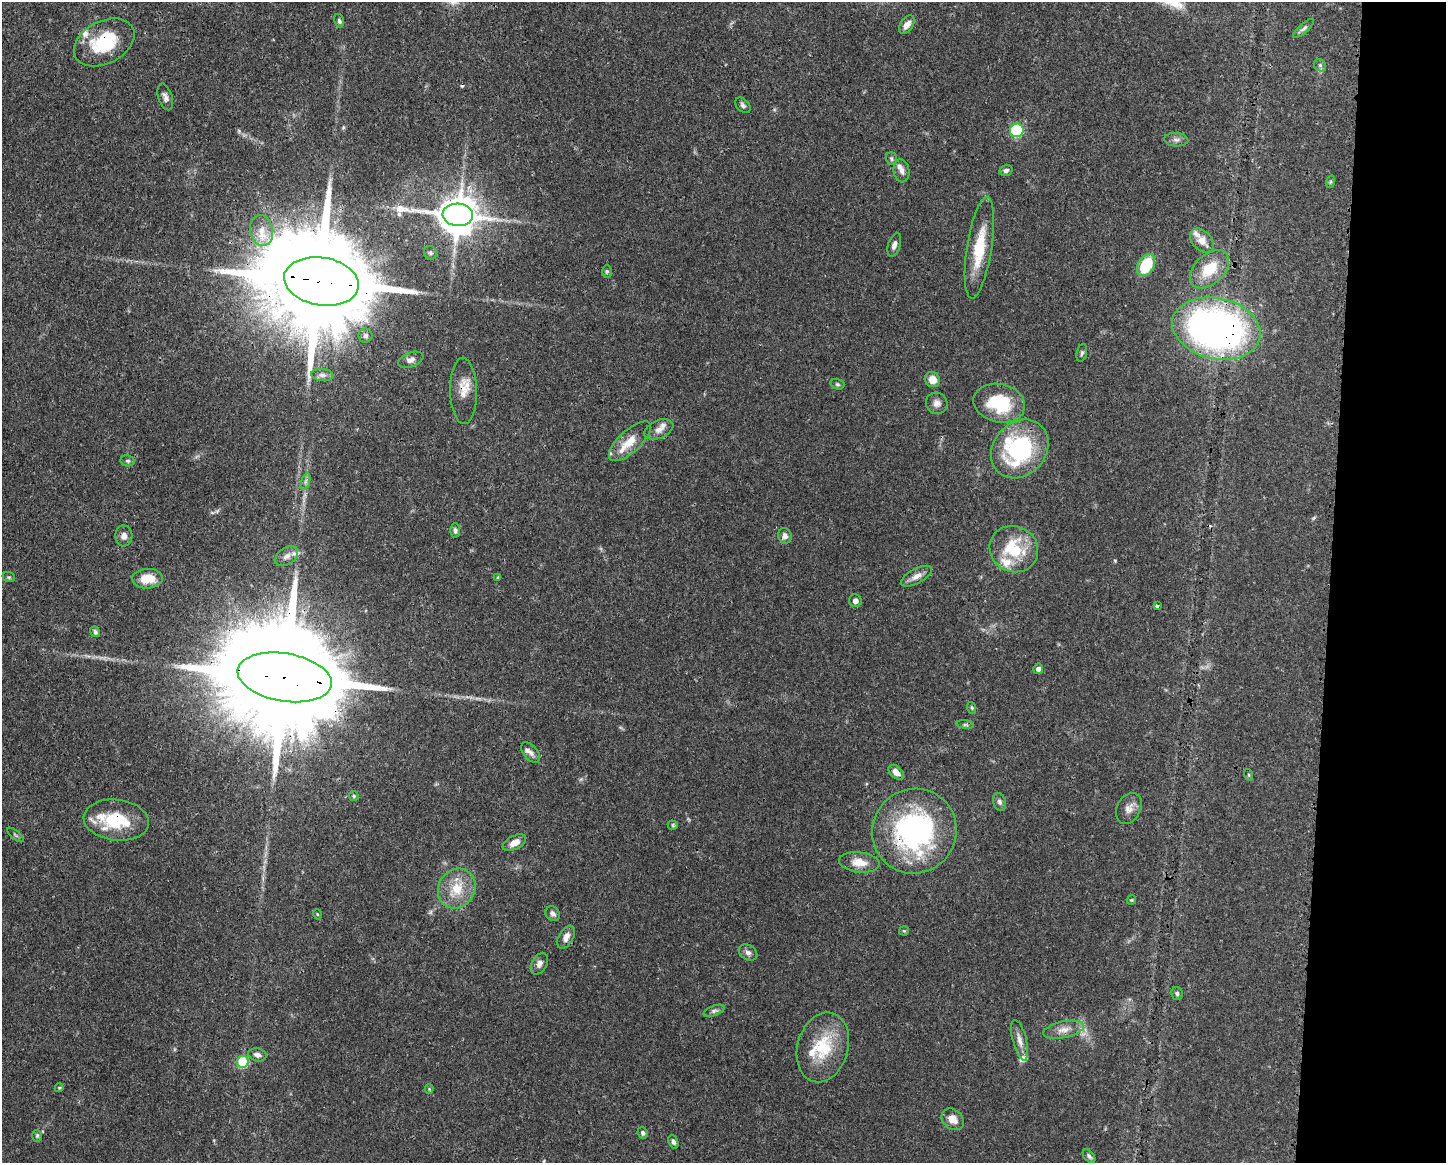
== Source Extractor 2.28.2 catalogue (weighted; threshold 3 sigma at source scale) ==
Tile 9 of 3 x 4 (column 3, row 3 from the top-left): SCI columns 3006-4449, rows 1162-2322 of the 4681 x 4647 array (HDU 1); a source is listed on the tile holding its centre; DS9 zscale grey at full resolution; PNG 1448 x 1165 px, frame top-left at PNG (2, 2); each listed source drawn as its Kron ellipse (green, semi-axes under 4 px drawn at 4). Shown black and unused: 8% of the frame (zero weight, under 3 of 4 exposures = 1% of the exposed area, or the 3 px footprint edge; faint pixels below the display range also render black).
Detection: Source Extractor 2.28.2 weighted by HDU 2 'WHT'; one run over the whole footprint, this tile lists its part. Background 0.0413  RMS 0.0028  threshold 0.0125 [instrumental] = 3 sigma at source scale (4.5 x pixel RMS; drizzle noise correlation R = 1.50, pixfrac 1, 0.05/0.05 arcsec/px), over >= 5 px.
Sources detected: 105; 1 too faint to see at this stretch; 1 inside a brighter object's white glare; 2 cosmic-ray / hot-pixel residue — neither listed nor drawn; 13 inside a brighter listed object's ellipse — not listed separately; the other 88 listed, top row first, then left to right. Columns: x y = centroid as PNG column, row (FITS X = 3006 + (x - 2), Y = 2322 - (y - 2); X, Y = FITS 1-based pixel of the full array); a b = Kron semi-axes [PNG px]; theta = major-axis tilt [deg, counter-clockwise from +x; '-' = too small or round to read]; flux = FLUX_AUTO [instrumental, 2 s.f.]
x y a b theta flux
339 21 7 5 -75 0.58
907 25 10 6 55 2.1
1304 28 13 4 41 0.88
104 42 32 21 27 15
1320 65 7 5 -43 0.62
165 97 14 7 -72 1.3
743 105 9 6 -45 0.75
1017 130 7 6 - 20
1176 140 12 6 -3 1.2
891 159 6 5 - 0.52
1006 170 6 5 - 0.73
901 171 11 8 -83 1.5
1330 182 6 4 71 0.4
458 215 15 11 -4 770
262 231 16 11 -76 3.8
1202 240 14 9 -45 2.8
894 245 12 6 72 1.2
979 248 51 12 81 11
430 253 7 6 - 0.63
1146 265 12 8 59 12
1209 269 23 14 43 8.4
607 271 6 5 - 0.46
321 281 38 24 -9 8900
1216 329 45 30 -13 140
365 336 7 7 - 0.74
1082 353 9 5 77 0.6
411 360 13 7 20 1.4
322 375 11 6 -6 0.98
932 380 8 7 - 3.1
837 384 7 5 -16 0.52
464 391 33 13 -89 4.7
937 403 11 10 - 1.6
999 403 26 19 -12 15
659 429 15 9 24 1.9
630 441 27 11 43 5
1020 449 32 26 48 33
128 461 7 5 -12 0.55
306 481 9 4 71 0.71
455 530 7 5 -86 0.74
124 536 10 8 -87 1.5
785 536 8 6 -74 1.3
1014 549 25 23 -28 14
287 556 13 8 35 1.7
916 576 17 7 28 2.1
9 577 6 5 - 0.43
498 578 3 3 - 0.62
147 579 15 10 2 5.2
855 601 6 6 - 1.3
1157 606 3 3 - 0.64
95 632 6 4 -54 0.65
1038 669 5 5 - 0.88
285 677 48 24 -9 13000
972 708 6 4 -70 0.37
965 725 9 4 -8 0.58
531 753 12 7 -50 1.2
896 772 9 5 -43 1.9
1249 775 6 4 -71 0.32
354 796 5 4 - 0.38
999 802 9 6 -70 0.85
1129 808 16 11 61 2.3
116 820 33 20 -6 15
673 825 5 4 - 0.42
914 831 43 42 - 54
16 835 10 3 -40 0.41
514 843 13 6 27 2.4
859 862 20 10 -7 3.8
457 889 20 18 57 7.1
1131 900 5 4 - 0.29
317 914 5 3 - 0.24
553 914 8 6 -44 1
904 931 5 4 - 0.29
566 937 12 7 58 2
748 953 10 7 -31 1.2
539 964 12 7 62 1.4
1177 993 6 5 - 0.55
714 1011 11 5 21 0.78
1063 1030 21 8 12 2.8
1020 1040 21 7 -76 2.1
823 1047 35 25 74 13
257 1055 9 6 -13 1.2
243 1062 6 6 - 14
59 1088 4 4 - 0.32
429 1089 4 4 - 0.3
953 1119 12 9 -42 2.9
643 1133 6 5 - 0.66
37 1136 6 5 - 0.4
673 1142 7 4 -69 0.79
1089 1156 8 5 -50 0.68
Overlapping masked pixels (flux is a lower limit): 7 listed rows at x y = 104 42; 321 281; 1216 329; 464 391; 285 677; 116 820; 914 831